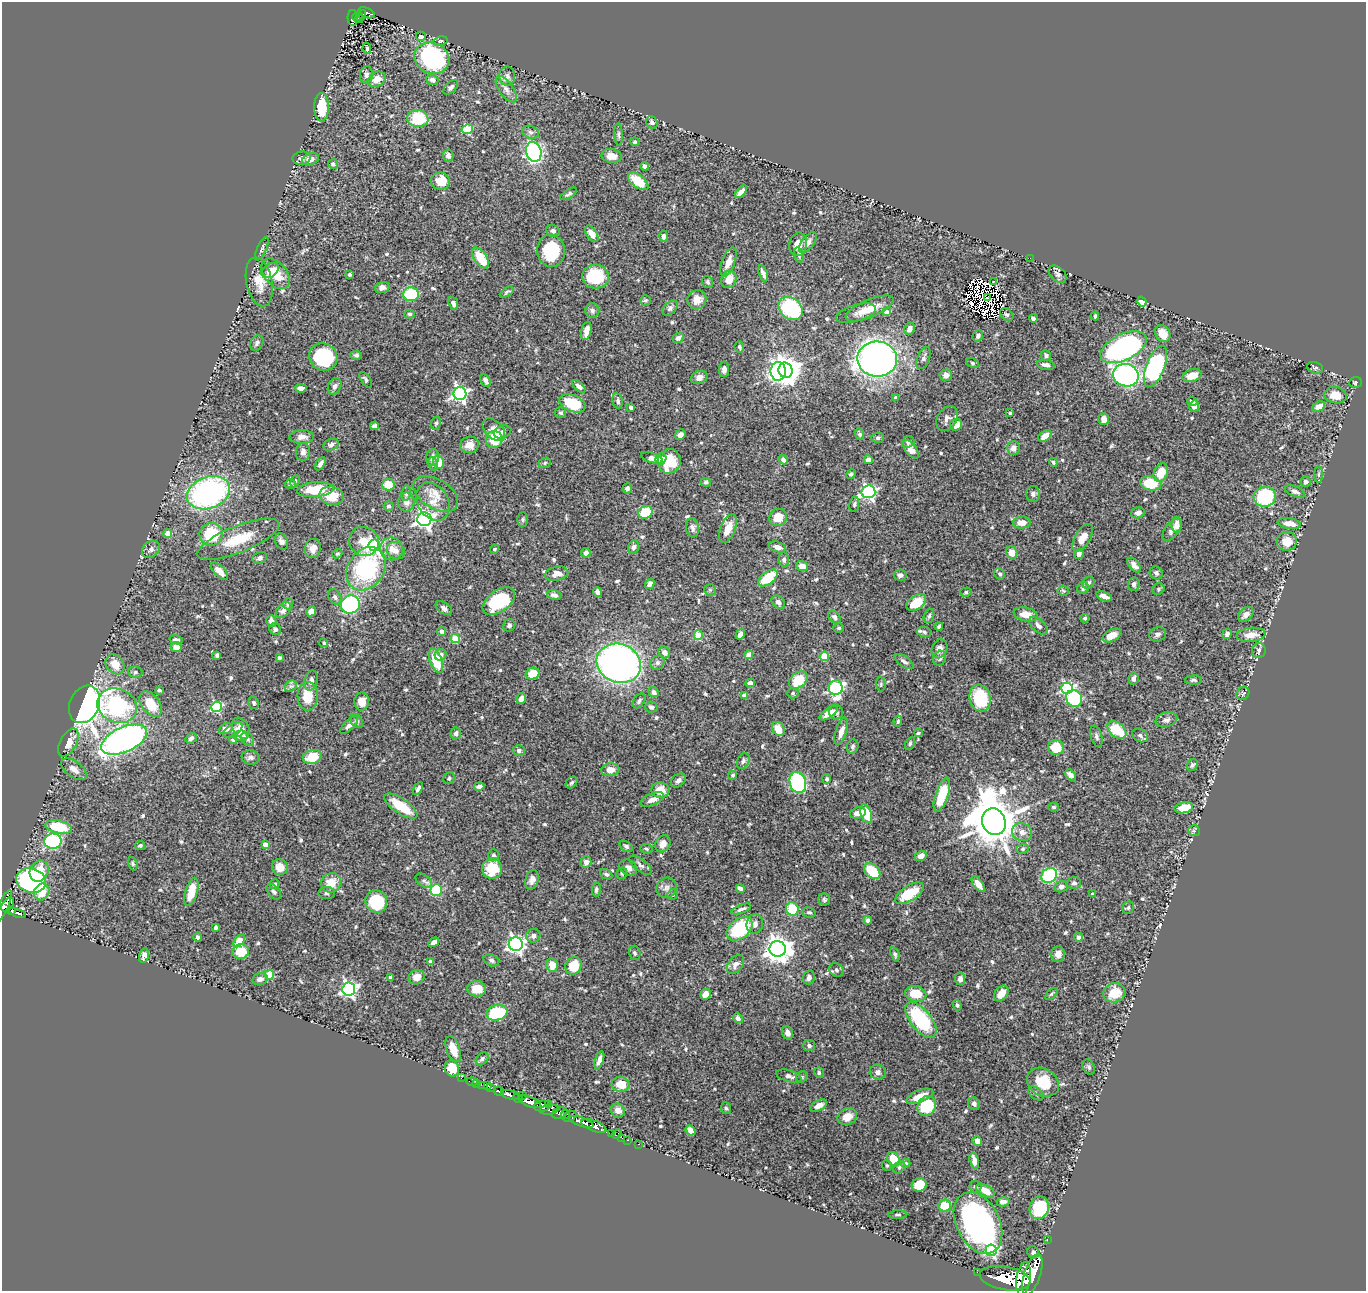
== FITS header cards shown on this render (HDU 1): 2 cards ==
NAXIS1  =                 1364
NAXIS2  =                 1289

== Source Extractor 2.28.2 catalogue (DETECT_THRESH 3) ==
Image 1364 x 1289 px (HDU 1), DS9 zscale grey, 1 PNG px = 1 image px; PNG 1368 x 1293 px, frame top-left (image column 1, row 1289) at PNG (2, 2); each listed source drawn as its Kron ellipse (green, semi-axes under 4 px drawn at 4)
Background 0.693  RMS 0.014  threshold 0.0426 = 3 sigma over >= 5 px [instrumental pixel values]
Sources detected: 682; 7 with non-positive FLUX_AUTO (blend fragments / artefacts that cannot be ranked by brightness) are neither listed nor drawn; of the other 675, the 500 brightest by FLUX_AUTO listed and drawn (175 fainter detections omitted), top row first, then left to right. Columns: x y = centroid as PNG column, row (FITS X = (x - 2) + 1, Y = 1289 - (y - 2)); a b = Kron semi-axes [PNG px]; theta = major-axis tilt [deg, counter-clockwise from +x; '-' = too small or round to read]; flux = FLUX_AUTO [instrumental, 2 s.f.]
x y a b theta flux
366 13 9 4 -23 140
362 14 4 4 - 88
357 16 6 3 22 65
353 18 8 5 -88 110
359 19 4 2 - 17
421 37 5 5 - 2.3
440 41 7 4 10 1.5
367 48 5 3 - 2.1
432 58 18 15 -20 150
366 75 8 6 84 3.3
507 76 9 8 - 4.2
377 79 9 7 29 10
432 80 6 5 - 3.9
451 87 9 5 43 2.9
506 89 15 7 -55 6.2
322 107 14 7 89 31
418 118 10 8 -8 36
652 122 7 5 -53 3.7
467 129 5 5 - 46
530 132 9 6 -17 3.2
619 134 11 4 -87 2.3
635 142 4 4 - 1.6
534 152 10 7 -74 180
448 156 6 5 - 3.6
612 156 10 7 -11 10
302 158 9 6 11 4.2
310 159 9 5 22 5.6
333 164 5 5 - 3
645 166 4 4 - 2.7
440 181 9 8 - 19
638 181 12 6 -37 23
741 192 8 4 47 6.6
569 194 9 4 32 2.1
553 231 6 6 - 3.2
592 234 9 5 -56 11
663 236 6 4 87 3.1
808 243 12 6 52 5.3
798 244 12 8 78 8.4
262 249 13 4 66 2.4
551 251 16 14 -85 51
799 255 8 4 -76 1.9
481 258 12 6 -56 28
1030 258 2 2 - 33
728 262 15 6 69 8.5
270 271 9 6 34 5
763 273 8 4 -68 4.3
276 274 17 11 -50 22
350 274 3 3 - 1.9
1058 274 10 7 -41 3.1
596 276 13 12 - 43
729 279 9 7 69 11
993 281 3 2 - 1.5
259 282 25 13 -78 16
707 282 6 5 - 2.1
382 288 7 5 17 4.4
507 292 8 3 31 1.8
411 294 8 7 - 53
988 297 3 2 - 2.3
645 300 5 5 - 1.6
697 300 10 9 - 8.9
1142 301 5 4 - 14
453 303 7 4 -69 3.8
670 308 9 6 45 2.7
791 308 13 10 -39 83
870 308 26 9 23 16
592 310 7 7 - 3.1
887 312 4 4 - 9.3
856 313 21 8 16 7.8
409 314 6 4 -1 1.6
1007 315 7 5 -40 2.3
1095 316 4 3 - 2
1033 318 4 3 - 3.9
909 329 6 5 - 5.9
586 331 9 5 77 7
1163 333 9 7 -58 12
978 336 6 5 - 2.6
678 338 5 5 - 3
257 343 8 6 59 2.4
739 347 6 5 - 2
1123 347 25 13 26 240
356 355 6 4 -6 2
1046 355 5 5 - 2.2
323 357 14 13 - 67
924 358 11 6 68 3
877 359 20 17 -4 560
972 363 6 4 -28 1.6
1046 365 9 5 -10 4.1
1155 366 22 9 69 140
1315 368 8 5 -15 2
724 369 8 5 83 4.1
785 370 8 7 - 1400
778 371 9 7 -89 160
946 375 6 5 - 6.4
1126 375 13 11 -19 260
1192 376 10 6 16 11
699 377 8 6 22 5.2
366 380 9 4 -56 2.2
485 380 7 4 -62 4.1
1355 382 6 5 - 1.7
335 386 9 6 62 3.3
579 386 8 4 -43 4.7
301 388 6 4 -1 5.4
460 394 6 6 - 260
1335 395 11 8 -9 12
896 398 4 3 - 2.5
618 401 8 5 -80 2.5
1192 401 5 4 - 2.8
572 403 14 8 -22 40
1194 406 5 5 - 5.7
1319 406 6 4 27 8.6
631 407 4 3 - 4.4
561 413 5 5 - 1.8
1010 413 3 3 - 1.6
947 419 13 9 57 5.4
1104 419 6 5 - 8.4
436 423 7 4 75 2
956 425 6 5 - 12
374 426 4 4 - 3.5
494 430 13 8 -45 8.6
502 432 9 6 19 3.7
859 434 6 4 -66 2.3
680 435 6 5 - 3.7
1045 436 7 5 32 9.5
302 437 12 6 2 5.3
878 438 6 5 - 1.7
494 439 8 8 - 37
908 442 6 5 - 1.9
331 445 8 5 24 3.1
469 445 9 8 - 9.8
1013 448 7 6 - 6.1
911 449 10 5 -54 7.8
303 452 9 7 89 4
433 458 9 6 80 5.1
652 458 11 5 -18 5.6
661 459 6 5 - 5.5
783 460 5 4 - 3.6
868 460 4 4 - 6.7
669 461 12 11 - 37
439 462 7 5 -70 14
1053 462 4 4 - 1.5
545 463 6 5 - 1.6
320 464 7 4 61 3.5
433 464 7 5 -81 1.9
1161 472 9 6 65 20
851 474 5 4 - 1.8
1318 474 8 4 89 1.8
295 481 6 4 63 1.6
706 482 5 4 - 1.6
1306 482 5 5 - 2.8
1151 483 10 7 -11 32
290 484 6 4 -3 1.7
388 484 6 6 - 19
627 488 5 5 - 3.1
315 490 18 7 5 32
868 492 7 6 - 220
1295 492 11 5 -22 3.4
208 493 22 15 21 230
406 493 8 4 84 2.8
436 494 25 14 -32 14
1033 494 8 7 - 2.9
332 496 12 9 -10 20
1265 497 11 10 - 98
406 502 9 8 - 5.9
433 502 20 15 -59 17
854 504 8 5 82 1.9
389 506 5 5 - 1.8
645 512 7 6 - 25
1138 513 7 5 18 4.6
778 517 9 8 - 18
424 519 7 7 - 430
523 519 7 5 -89 1.7
1022 523 9 6 5 8
1289 523 12 5 -9 8
1177 525 8 5 89 8.6
692 528 10 6 -82 3.5
728 529 15 7 68 16
1172 530 13 7 52 5.4
168 533 4 4 - 13
211 534 11 11 - 52
1083 538 15 7 59 12
238 539 44 13 22 34
281 541 8 6 -62 3.8
364 541 15 14 - 19
1287 541 10 9 - 15
374 545 6 6 - 140
634 547 7 5 67 2.9
777 547 9 5 -18 5.7
313 548 9 8 - 7.9
151 549 10 7 42 3.9
392 549 11 11 - 9.8
494 549 4 4 - 1.6
396 551 9 8 - 5.1
586 553 5 4 - 4.6
1012 553 6 5 - 11
337 554 5 4 - 1.5
1079 554 5 4 - 4.4
260 558 7 6 - 3
784 560 7 5 -86 2.3
1134 565 8 5 -50 5.2
802 566 6 5 - 8.3
366 569 23 18 58 110
220 571 11 5 -45 9.9
1156 573 7 6 - 3.1
557 574 11 7 12 9.5
1000 574 6 5 - 2
900 575 6 5 - 3.8
768 578 11 6 38 32
1088 583 6 5 - 2.4
650 584 5 4 - 4.5
1134 584 7 6 - 3.6
1083 588 6 5 - 2.5
1158 589 6 5 - 1.8
710 590 6 5 - 1.7
1063 591 5 5 - 1.6
598 592 5 4 - 4.4
966 592 6 4 16 1.6
554 595 7 5 -12 4
1104 596 8 4 -21 4.7
335 597 8 6 -60 2.8
499 601 18 10 36 69
778 602 7 5 -42 3.8
916 603 11 7 33 22
288 604 6 5 - 2.6
350 604 10 9 - 130
444 608 9 5 -36 3.4
283 610 9 6 49 5.3
311 611 5 4 - 7
1026 614 12 7 -12 12
1246 614 9 6 42 5.1
929 616 7 5 70 2.2
834 617 7 5 -46 3
1085 618 4 4 - 1.9
271 621 6 5 - 5.2
509 625 6 6 - 2.1
939 626 4 3 - 1.7
1038 626 11 6 -45 4.7
839 628 5 4 - 1.5
275 629 6 5 - 2.5
442 631 4 4 - 4.6
924 632 7 5 -11 2.1
740 634 5 4 - 4.7
1158 634 8 7 - 2.9
1227 634 5 4 - 5.1
698 635 5 4 - 26
1112 635 10 5 27 8.6
1251 635 14 7 5 10
455 639 4 4 - 36
176 640 7 4 -13 2.8
324 643 4 4 - 1.8
176 647 5 5 - 9.6
940 649 10 7 69 5
1259 650 8 6 76 3.5
664 652 6 5 - 4.7
217 655 4 4 - 2.4
440 655 6 5 - 4.8
749 655 4 4 - 14
824 656 5 4 - 25
279 658 4 3 - 1.9
940 658 7 6 - 3.2
436 661 13 6 -70 29
904 661 11 5 -35 3.3
619 663 22 19 -22 470
657 663 7 6 - 2.7
115 664 11 8 -50 14
135 672 7 5 -11 2.2
533 674 7 5 21 17
1133 679 6 5 - 3.8
311 680 10 6 76 4.3
798 680 10 7 40 29
1193 680 8 4 0 1.8
750 683 5 4 - 4.5
881 684 7 5 -84 1.5
291 686 6 5 - 2.1
836 688 7 7 - 180
1067 688 6 5 - 160
159 690 4 3 - 1.6
654 692 5 4 - 3.7
793 693 6 5 - 1.5
1243 693 7 6 - 1.7
744 695 4 4 - 8.1
308 696 14 10 -90 22
521 698 5 4 - 5
980 698 13 10 -76 52
1074 698 8 7 - 81
639 701 8 5 53 2.3
362 702 9 7 88 11
254 703 6 5 - 2
85 704 19 14 66 660
151 704 14 9 -53 24
117 706 20 16 -21 100
217 707 5 5 - 99
651 707 6 5 - 2.9
836 712 7 7 - 3.3
829 713 10 5 35 9
1166 720 11 7 14 3.6
357 721 7 5 -53 2.1
898 721 5 3 - 1.5
349 725 11 5 43 4.8
241 728 11 8 -58 9.8
226 729 7 5 25 7.3
778 729 7 6 - 13
233 730 11 6 33 3.5
1117 730 11 7 -38 32
841 731 14 5 72 6.4
456 733 6 5 - 3.5
918 733 4 3 - 1.9
1140 735 8 6 -31 2.9
240 736 7 5 4 7.3
1096 736 11 5 -73 2.7
191 738 6 4 39 3.4
233 739 4 4 - 2.7
248 739 7 5 -45 2.4
124 740 24 12 24 410
68 743 15 8 62 13
910 744 7 4 64 1.6
853 746 7 5 71 2.4
1056 747 8 7 - 29
519 750 6 5 - 2.8
251 757 9 7 -10 4.3
312 757 9 6 14 28
743 761 8 6 63 2.6
1192 765 6 5 - 1.8
74 769 15 7 -36 6.8
610 770 9 6 8 7.9
733 775 4 4 - 1.5
1070 775 6 4 -49 4.3
449 778 6 5 - 1.8
827 779 5 4 - 2.1
678 780 8 6 38 3.5
798 782 11 8 -71 100
571 783 7 5 44 1.9
479 786 5 4 - 3.2
418 789 7 4 59 2.9
660 790 9 7 -7 14
942 795 18 6 71 35
652 799 12 6 22 7.8
401 806 19 7 -35 31
1053 807 5 4 - 1.5
1184 808 9 5 10 17
858 813 8 5 15 8.8
866 814 9 5 -71 28
994 822 14 11 -66 5100
58 827 13 6 -12 38
1194 831 6 5 - 1.7
1022 832 10 9 - 6.5
53 841 8 7 - 100
265 844 4 4 - 8.7
663 844 9 7 60 6.8
140 845 5 4 - 2.1
626 846 7 5 -34 2
646 849 6 4 -5 1.6
1022 849 6 5 - 1.7
493 855 6 5 - 2.2
921 856 6 5 - 5.9
586 862 6 5 - 4.5
133 864 7 4 -72 1.5
640 865 13 6 -40 3.6
280 867 8 7 - 11
628 868 9 7 -32 5.6
492 869 10 10 - 25
39 871 11 9 63 16
872 871 9 6 -44 31
622 873 6 5 - 1.7
606 874 6 4 -26 2.3
1049 875 8 7 - 75
424 880 9 5 -36 2.5
532 880 10 6 74 5.3
31 881 15 12 -17 220
331 883 10 9 - 15
1074 883 7 6 - 2.4
275 884 5 5 - 2.3
978 884 9 4 -55 7.5
1061 887 7 5 19 3.1
666 888 10 9 - 5.1
740 888 5 4 - 3.6
436 890 6 6 - 51
596 890 7 4 84 2.3
42 892 8 7 - 17
191 892 14 6 74 19
274 892 9 5 -50 2.9
327 893 8 6 -1 2.8
909 893 16 7 32 35
673 894 5 5 - 2.1
1092 894 4 4 - 2
824 899 6 6 - 1.9
376 902 11 10 - 53
8 904 8 5 46 530
3 906 17 5 66 670
1128 908 6 5 - 1.7
741 909 10 4 21 3
792 909 7 6 - 31
12 910 4 3 - 200
809 912 7 5 -9 2.3
17 913 9 4 -22 260
868 920 4 4 - 2.6
755 924 10 8 78 4.9
216 927 4 3 - 1.7
740 929 15 9 38 78
533 936 7 7 - 3.9
198 937 4 3 - 2.9
1078 937 4 4 - 3.4
239 941 7 4 52 22
434 942 6 4 32 4.9
516 944 7 7 - 320
778 949 8 8 - 1100
241 952 8 7 - 23
635 953 7 5 -76 2.1
895 954 7 4 -69 1.9
1058 954 8 7 - 5.7
144 955 7 4 79 3.4
491 960 8 5 -24 2.6
431 962 4 4 - 3.5
735 964 11 7 53 4.7
552 965 7 5 -76 12
574 966 9 8 - 25
836 970 7 6 - 2.8
269 975 4 4 - 41
390 977 4 3 - 3.6
417 977 8 7 - 8.1
809 977 7 5 75 3.9
260 979 8 6 14 4.2
960 979 6 5 - 4.5
349 989 6 6 - 270
477 989 9 7 -5 13
1001 993 9 6 51 9.5
1114 993 11 9 15 20
706 994 5 5 - 7.8
916 994 11 7 -12 21
1051 994 7 4 42 1.5
957 1005 5 4 - 1.8
497 1013 10 7 16 56
738 1018 5 4 - 3.3
921 1020 21 10 -52 84
788 1033 7 5 -69 5.2
809 1046 6 5 - 2.3
453 1049 13 6 -70 13
482 1059 7 5 47 2.3
599 1060 9 4 70 6
1089 1067 8 5 -61 2.4
452 1068 8 7 - 18
878 1072 8 7 - 4.1
819 1073 5 5 - 1.8
789 1076 13 5 -15 4.6
802 1077 6 5 - 1.6
461 1078 3 2 - 7.7
472 1081 6 3 -1 26
1043 1082 17 13 -32 28
477 1084 2 2 - 12
621 1084 9 7 -1 18
481 1085 3 2 - 30
487 1085 3 2 - 10
491 1088 3 3 - 160
499 1091 5 4 - 280
1036 1093 9 5 -37 2.2
510 1095 9 4 -11 1500
522 1095 2 2 - 77
920 1096 14 6 21 14
518 1098 5 3 - 500
530 1102 12 5 -21 3100
548 1104 4 3 - 200
974 1104 6 5 - 3.4
542 1106 8 5 4 1000
819 1106 9 5 28 6.5
927 1106 10 8 53 52
726 1108 6 5 - 1.6
549 1110 9 5 9 670
618 1110 7 6 - 6.1
560 1113 8 5 19 790
565 1115 4 3 - 260
570 1116 7 4 26 430
847 1117 10 8 24 10
581 1122 13 4 -19 1700
594 1126 13 5 -20 2100
690 1130 5 4 - 12
612 1134 3 3 - 39
617 1134 6 2 45 37
622 1138 2 2 - 8
628 1140 3 2 - 22
977 1141 5 4 - 6.9
639 1144 3 2 - 22
894 1159 7 6 - 22
974 1161 8 4 -76 8.2
906 1163 4 4 - 1.6
887 1165 5 5 - 1.6
899 1167 7 5 47 1.9
919 1185 7 6 - 23
975 1187 6 6 - 1.7
985 1191 10 5 -30 13
1003 1202 6 4 -3 4.4
945 1206 6 6 - 21
1039 1208 11 9 77 46
898 1215 9 3 2 1.6
978 1223 33 21 -63 270
1047 1239 2 2 - 6.1
991 1250 6 5 - 150
1033 1252 6 5 - 2.4
977 1272 2 2 - 9.6
1032 1274 21 8 72 5500
1005 1278 25 11 -9 7900
1023 1279 16 7 81 3900
At the frame edge (FLAGS 8, measured only in part): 1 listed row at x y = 3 906
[175 fainter detections neither listed nor drawn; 7 non-positive-flux detections neither listed nor drawn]